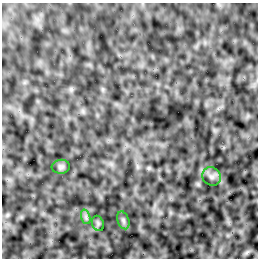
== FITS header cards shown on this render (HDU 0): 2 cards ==
NAXIS1  =                  256 /Number of positions along axis 1
NAXIS2  =                  256 /Number of positions along axis 2

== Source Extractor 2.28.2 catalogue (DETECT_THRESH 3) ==
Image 256 x 256 px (HDU 0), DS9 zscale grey, 1 PNG px = 1 image px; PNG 260 x 260 px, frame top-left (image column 1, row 256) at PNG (2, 3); each listed source drawn as its Kron ellipse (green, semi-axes under 4 px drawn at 4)
Background -4.60e-04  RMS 0.0033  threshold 0.01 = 3 sigma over >= 5 px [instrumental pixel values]
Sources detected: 5; all 5 listed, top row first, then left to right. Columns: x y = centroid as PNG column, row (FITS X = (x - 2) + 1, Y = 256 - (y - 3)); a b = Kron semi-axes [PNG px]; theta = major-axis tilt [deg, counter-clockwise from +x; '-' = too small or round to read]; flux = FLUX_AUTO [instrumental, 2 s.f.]
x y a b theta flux
61 167 9 7 5 0.58
212 176 10 8 -43 1
86 217 7 4 -72 0.54
123 220 9 5 -71 0.58
98 223 8 6 -70 0.44